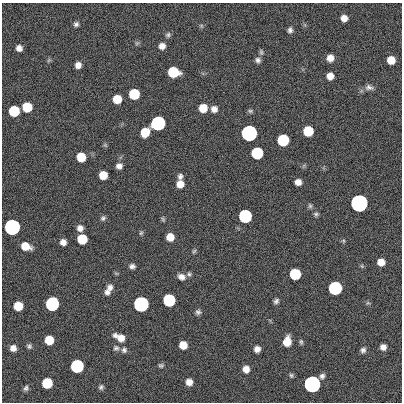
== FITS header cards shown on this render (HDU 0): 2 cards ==
NAXIS1  =                  400
NAXIS2  =                  400

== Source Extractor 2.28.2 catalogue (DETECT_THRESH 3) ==
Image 400 x 400 px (HDU 0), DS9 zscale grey, 1 PNG px = 1 image px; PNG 404 x 404 px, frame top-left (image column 1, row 400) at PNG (2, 3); no overlay
Background 0.947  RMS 33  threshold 100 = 3 sigma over >= 5 px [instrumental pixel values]
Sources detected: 90; all 90 listed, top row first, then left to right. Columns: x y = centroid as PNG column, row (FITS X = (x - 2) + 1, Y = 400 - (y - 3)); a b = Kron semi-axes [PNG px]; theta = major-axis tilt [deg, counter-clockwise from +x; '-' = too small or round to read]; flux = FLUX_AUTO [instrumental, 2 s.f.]
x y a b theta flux
344 18 6 6 - 1.6e+04
76 24 6 6 - 6.0e+03
201 26 6 5 - 3.3e+03
290 30 7 6 - 7.0e+03
168 35 7 6 - 5.3e+03
137 43 6 6 - 3.9e+03
162 46 7 6 - 1.3e+04
19 48 6 6 - 1.1e+04
261 52 8 5 -76 4.6e+03
330 58 7 7 - 1.9e+04
49 60 6 4 70 3.3e+03
258 60 7 6 - 7.4e+03
391 60 7 6 - 3.2e+04
78 65 6 6 - 1.4e+04
173 72 8 7 - 1.2e+05
330 76 6 6 - 1.9e+04
369 87 12 7 -12 9.8e+03
134 94 7 7 - 1.2e+05
117 99 7 6 - 4.6e+04
27 107 7 7 - 7.2e+04
203 108 7 7 - 3.9e+04
214 109 7 7 - 1.3e+04
14 111 7 7 - 1.2e+05
250 111 7 5 13 4.0e+03
158 123 7 7 - 1.0e+06
308 131 7 7 - 9.0e+04
145 132 8 7 - 4.9e+04
249 133 7 7 - 3.5e+06
283 140 7 7 - 2.1e+05
105 145 6 4 -45 2.9e+03
257 153 7 7 - 2.1e+05
81 157 7 7 - 5.7e+04
119 166 7 7 - 1.1e+04
103 175 7 7 - 3.5e+04
180 176 6 6 - 7.3e+03
298 182 6 6 - 1.4e+04
180 184 7 7 - 2.3e+04
359 203 7 7 - 1.1e+07
310 206 7 5 -75 4.3e+03
316 214 6 5 - 4.5e+03
245 216 7 7 - 5.4e+05
103 218 7 5 44 5.3e+03
163 219 6 4 -69 3.4e+03
12 227 7 7 - 2.9e+06
80 228 7 7 - 1.2e+04
141 233 6 5 - 3.4e+03
170 237 6 6 - 2.8e+04
82 239 7 7 - 7.7e+04
343 241 6 4 -90 2.9e+03
63 242 6 6 - 1.2e+04
25 246 9 7 -19 3.7e+04
194 251 8 4 53 3.6e+03
381 262 6 6 - 2.0e+04
132 266 7 6 - 7.4e+03
116 273 6 4 -19 2.6e+03
189 274 6 6 - 4.7e+03
295 274 7 7 - 1.4e+05
181 277 9 7 -26 1.3e+04
110 287 9 8 - 1.0e+04
335 288 7 7 - 5.7e+05
107 292 7 7 - 9.4e+03
169 300 7 7 - 3.1e+05
276 301 6 5 - 6.2e+03
368 303 6 5 - 3.4e+03
52 304 8 7 - 6.1e+05
141 304 7 7 - 2.1e+06
18 306 7 7 - 5.0e+04
198 312 7 6 - 6.3e+03
120 337 14 8 -26 2.4e+04
49 340 7 7 - 4.8e+04
287 342 9 7 80 3.4e+04
301 342 7 5 -81 4.0e+03
183 345 7 6 - 2.9e+04
29 346 6 6 - 5.1e+03
383 347 6 6 - 1.1e+04
13 348 7 6 - 1.3e+04
116 348 8 8 - 6.8e+03
257 349 6 6 - 1.3e+04
124 350 8 7 - 7.0e+03
363 350 7 6 - 7.3e+03
161 365 7 6 - 4.4e+03
77 366 7 7 - 5.2e+05
246 369 7 7 - 1.7e+04
291 375 6 5 - 4.1e+03
322 376 7 6 - 7.4e+03
189 382 7 7 - 1.7e+04
47 383 7 7 - 9.9e+04
312 384 7 7 - 5.5e+06
101 387 6 6 - 5.4e+03
26 388 6 5 - 5.9e+03